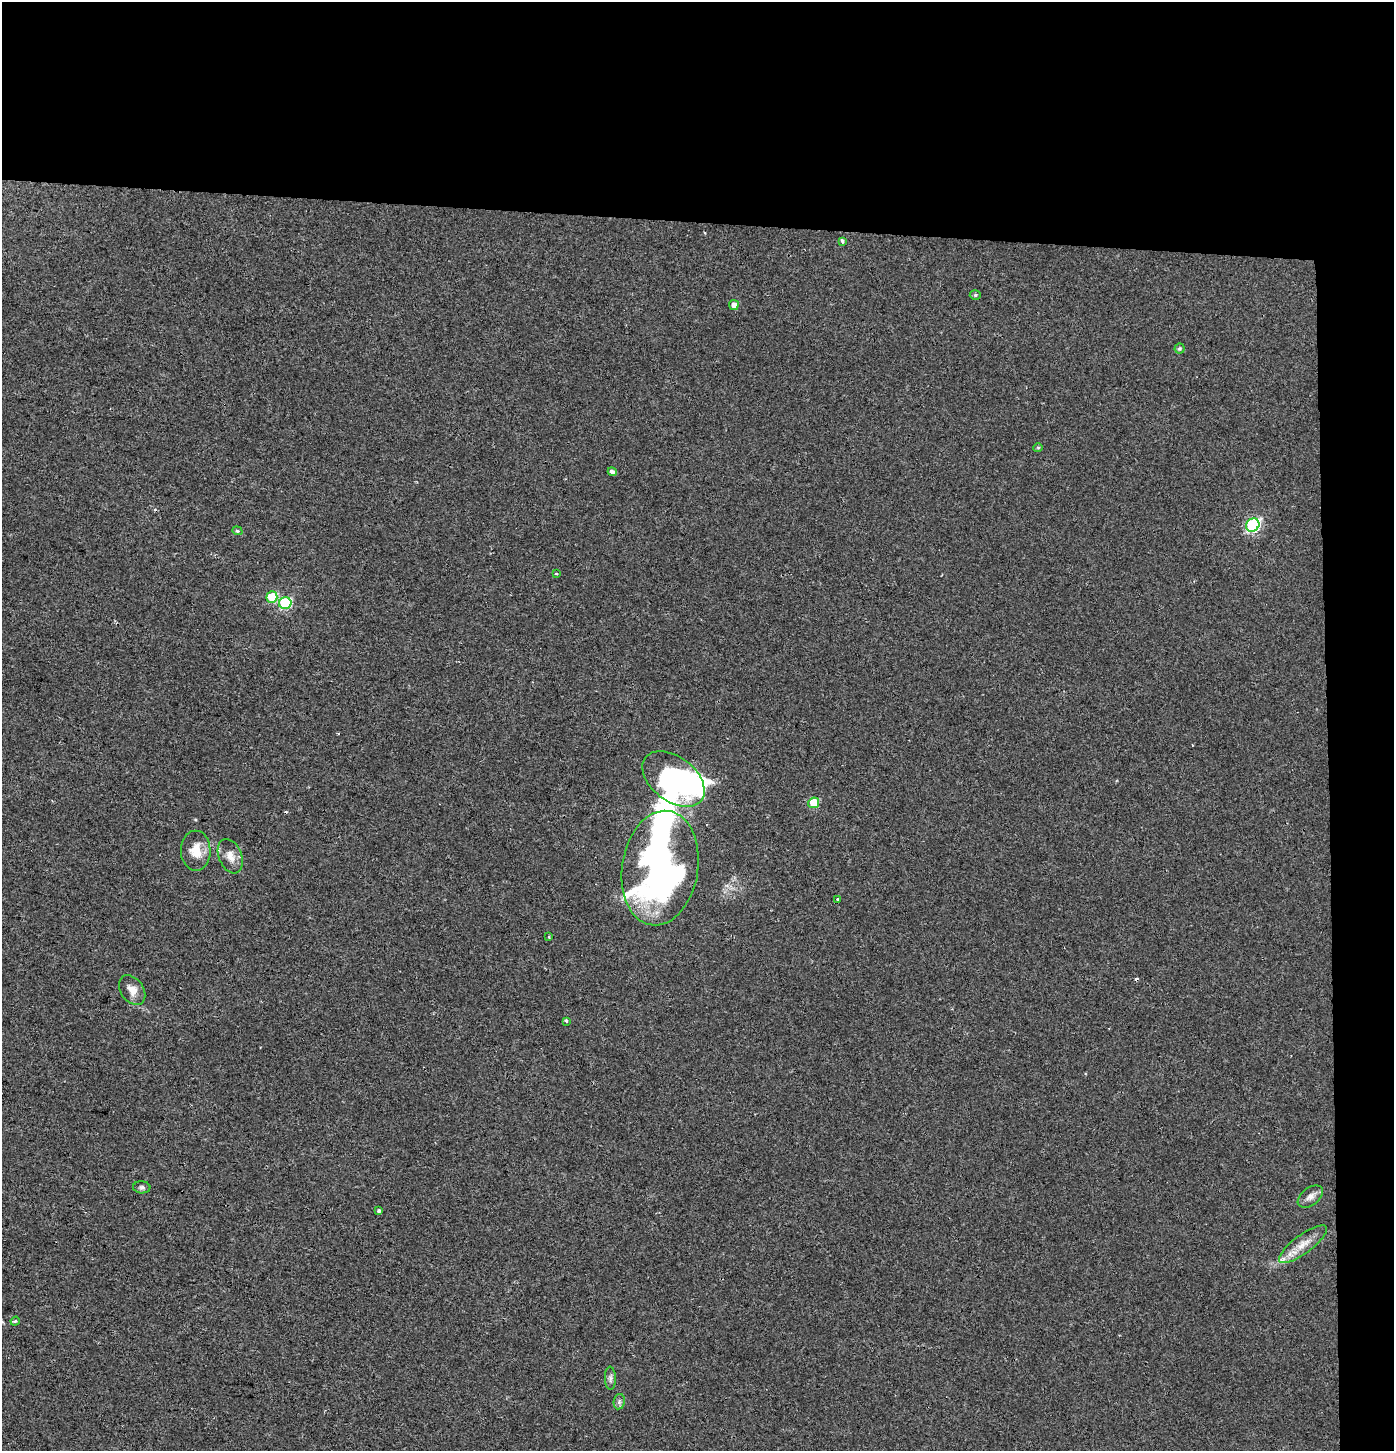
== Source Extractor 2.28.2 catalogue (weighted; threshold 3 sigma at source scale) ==
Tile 3 of 3 x 3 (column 3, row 1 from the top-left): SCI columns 2995-4386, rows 2907-4355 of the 4653 x 4355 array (HDU 1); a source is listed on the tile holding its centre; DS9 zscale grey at full resolution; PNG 1396 x 1453 px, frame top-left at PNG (2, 2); each listed source drawn as its Kron ellipse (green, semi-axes under 4 px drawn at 4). Shown black and unused: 19% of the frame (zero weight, under 2 of 3 exposures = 2% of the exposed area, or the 3 px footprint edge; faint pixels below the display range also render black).
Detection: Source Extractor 2.28.2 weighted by HDU 2 'WHT'; one run over the whole footprint, this tile lists its part. Background 0.00215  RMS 0.0047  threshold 0.0209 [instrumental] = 3 sigma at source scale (4.5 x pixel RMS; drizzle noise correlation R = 1.50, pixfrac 1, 0.0396/0.0396 arcsec/px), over >= 5 px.
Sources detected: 34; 2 inside a brighter object's white glare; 4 cosmic-ray / hot-pixel residue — neither listed nor drawn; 1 inside a brighter listed object's ellipse — not listed separately; the other 27 listed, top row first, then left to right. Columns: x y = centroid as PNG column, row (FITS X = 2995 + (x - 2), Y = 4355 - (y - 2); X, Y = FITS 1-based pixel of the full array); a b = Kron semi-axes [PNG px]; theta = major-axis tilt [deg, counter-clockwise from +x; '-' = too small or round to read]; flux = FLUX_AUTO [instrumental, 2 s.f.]
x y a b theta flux
842 241 4 3 - 1.5
975 295 5 4 - 0.68
734 305 5 5 - 2.5
1179 349 5 5 - 0.72
1038 448 5 4 - 0.55
612 472 4 3 - 1.6
1253 525 7 6 - 66
237 531 5 4 - 0.57
556 574 3 2 - 0.46
272 597 5 5 - 17
285 603 6 6 - 43
673 779 35 22 -38 98
814 803 5 5 - 14
196 851 20 15 -89 7.7
230 856 18 11 -68 4.7
660 868 58 38 81 200
837 899 3 2 - 0.48
549 937 3 3 - 0.5
132 990 16 11 -55 4.7
566 1021 3 3 - 1.2
142 1187 8 6 -4 1.2
1310 1197 14 8 38 2.9
379 1211 4 3 - 1.2
1303 1244 29 9 37 6.7
15 1321 5 4 - 0.71
610 1378 11 5 -89 1.5
619 1402 8 5 80 1.2
Overlapping masked pixels (flux is a lower limit): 1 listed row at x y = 660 868